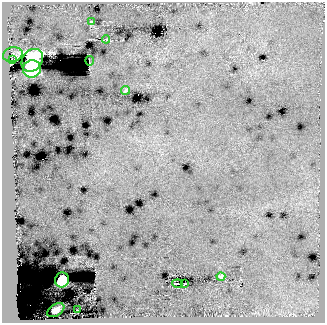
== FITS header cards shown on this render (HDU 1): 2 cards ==
NAXIS1  =                  323
NAXIS2  =                  321

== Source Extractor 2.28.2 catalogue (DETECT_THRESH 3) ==
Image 323 x 321 px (HDU 1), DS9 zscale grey, 1 PNG px = 1 image px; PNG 327 x 325 px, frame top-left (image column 1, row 321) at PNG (2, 2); each listed source drawn as its Kron ellipse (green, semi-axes under 4 px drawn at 4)
Background 11.1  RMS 38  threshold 114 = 3 sigma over >= 5 px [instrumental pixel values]
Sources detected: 15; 1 with non-positive FLUX_AUTO (blend fragments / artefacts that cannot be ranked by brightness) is neither listed nor drawn; the other 14 listed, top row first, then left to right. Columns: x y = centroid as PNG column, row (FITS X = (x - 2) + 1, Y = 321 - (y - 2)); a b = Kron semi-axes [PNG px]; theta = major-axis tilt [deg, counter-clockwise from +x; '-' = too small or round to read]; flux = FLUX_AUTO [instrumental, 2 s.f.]
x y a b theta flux
92 21 3 2 - 1800
106 39 4 4 - 1700
13 55 10 7 15 7400
12 60 4 2 - 2500
32 60 12 10 52 210000
90 61 5 2 - 3000
32 69 9 8 - 250000
125 90 4 2 - 2300
221 276 4 3 - 4900
62 280 7 7 - 220000
178 284 5 2 - 3500
185 284 4 2 - 3800
56 310 9 6 33 30000
78 310 3 2 - 1500
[1 non-positive-flux detection neither listed nor drawn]